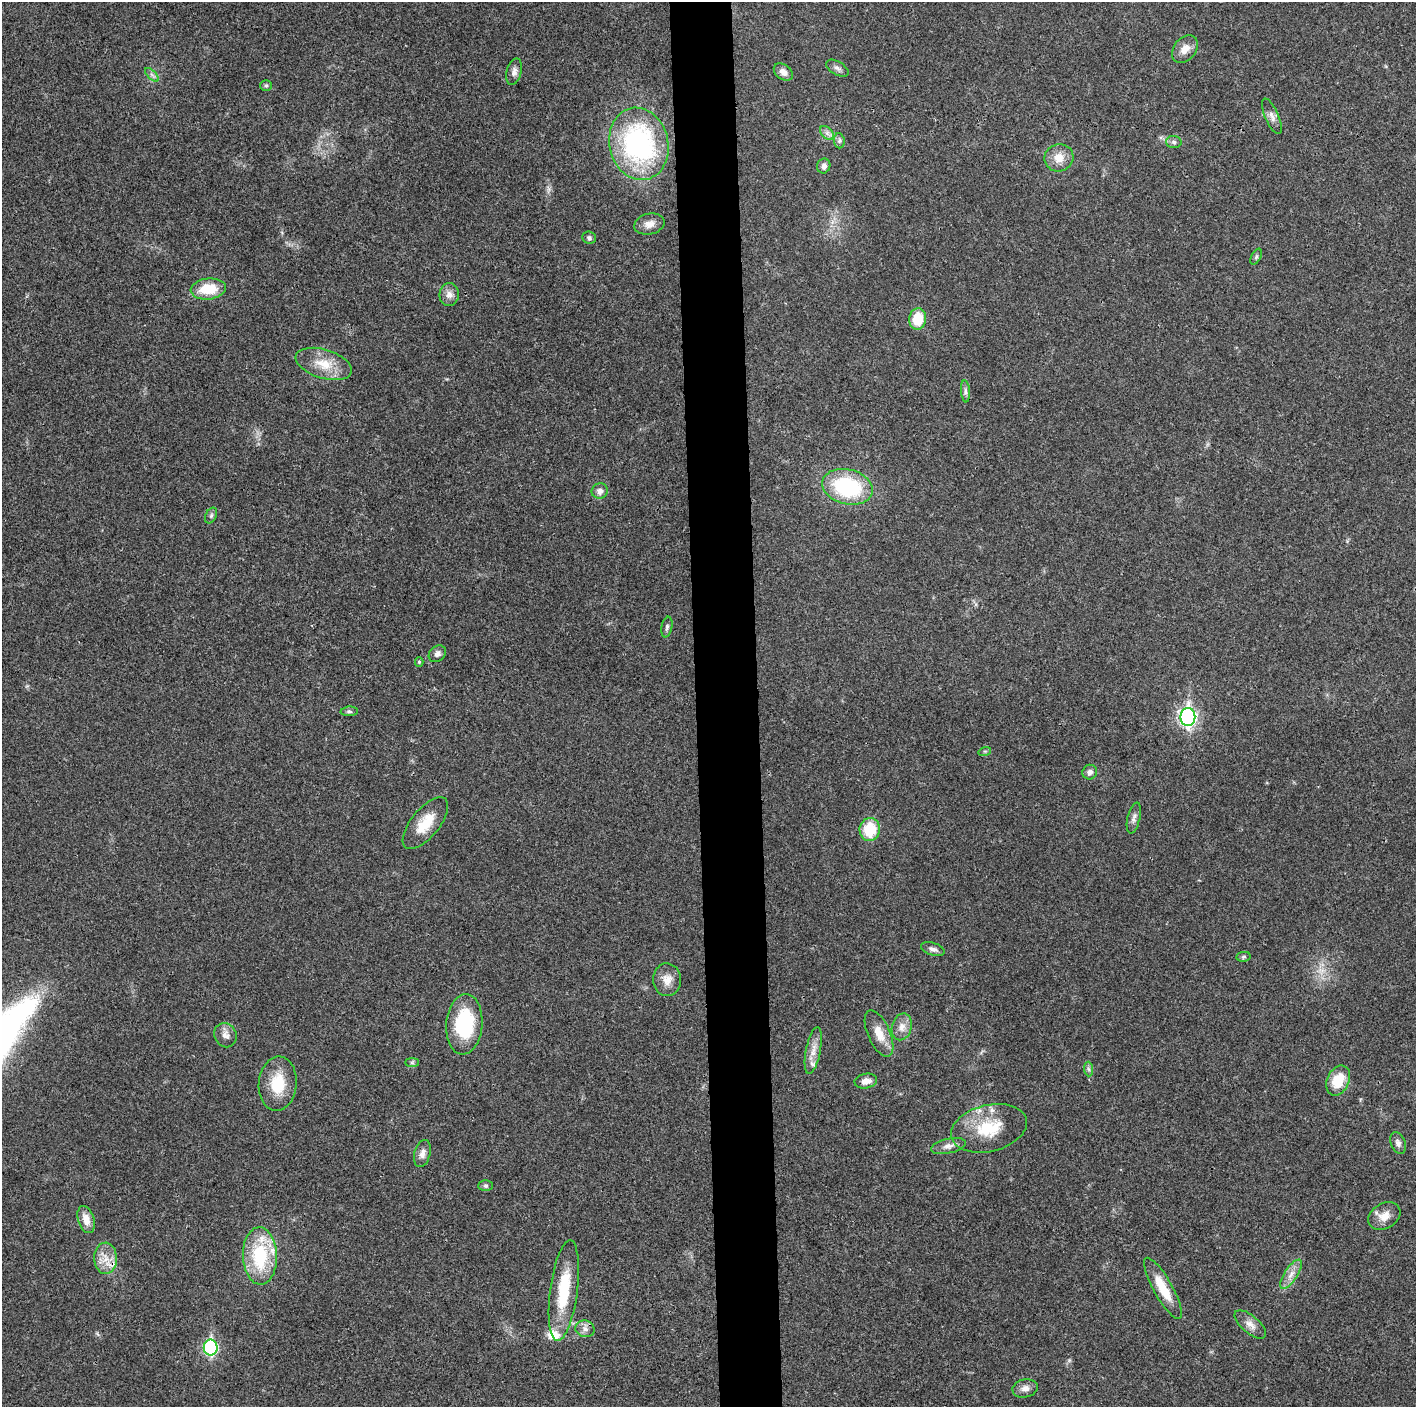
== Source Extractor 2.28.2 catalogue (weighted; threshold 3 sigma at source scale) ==
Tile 5 of 3 x 3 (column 2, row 2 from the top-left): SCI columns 1415-2828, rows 1412-2816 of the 4243 x 4225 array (HDU 1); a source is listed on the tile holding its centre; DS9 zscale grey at full resolution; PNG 1418 x 1409 px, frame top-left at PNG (2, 2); each listed source drawn as its Kron ellipse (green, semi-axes under 4 px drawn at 4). Shown black and unused: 4% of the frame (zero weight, under 3 of 4 exposures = <1% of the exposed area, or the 3 px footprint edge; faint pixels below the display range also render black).
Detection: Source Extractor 2.28.2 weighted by HDU 2 'WHT'; one run over the whole footprint, this tile lists its part. Background 0.0192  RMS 0.0039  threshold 0.0176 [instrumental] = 3 sigma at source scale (4.5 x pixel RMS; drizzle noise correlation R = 1.50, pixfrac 1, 0.05/0.05 arcsec/px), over >= 5 px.
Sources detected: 66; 3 inside a brighter listed object's ellipse — not listed separately; the other 63 listed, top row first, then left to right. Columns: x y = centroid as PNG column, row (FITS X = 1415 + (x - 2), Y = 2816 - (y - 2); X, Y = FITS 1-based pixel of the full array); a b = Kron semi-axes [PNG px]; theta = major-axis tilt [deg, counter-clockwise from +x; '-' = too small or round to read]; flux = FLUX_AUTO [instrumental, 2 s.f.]
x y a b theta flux
1185 49 15 11 49 4
837 68 12 6 -30 1.5
514 72 13 7 76 1.9
783 72 10 7 -38 2.6
152 75 9 4 -45 1.1
266 85 6 5 - 0.71
1272 116 19 7 -67 2.4
827 133 8 5 -45 1.2
839 141 7 5 -85 0.95
1174 142 7 6 - 1
639 144 36 29 -77 72
1059 158 14 13 - 5.4
824 166 7 6 - 1.5
649 224 15 10 13 3.3
589 238 7 6 - 0.94
1256 257 8 4 63 0.77
208 289 17 10 6 11
449 295 11 10 - 2.5
918 319 11 8 82 11
324 364 29 14 -17 9.2
965 391 11 4 -85 1.1
847 487 26 17 -14 38
600 491 8 7 - 2.3
211 516 8 5 63 0.82
667 627 10 5 79 1
437 654 9 7 40 1.7
419 662 5 4 - 0.51
349 711 8 5 3 0.83
1188 717 9 7 -90 120
985 751 6 4 17 0.49
1090 772 7 7 - 1.5
1134 818 16 6 76 1.8
425 823 31 14 51 10
870 829 11 10 - 13
933 949 12 6 -17 1.6
1243 957 7 5 7 0.63
667 980 16 14 -87 4.5
464 1024 30 18 86 27
902 1027 14 10 75 3.2
879 1033 25 11 -66 6.3
225 1035 12 11 - 2.6
813 1050 24 7 79 3.9
412 1062 7 4 0 0.63
1089 1069 7 4 -87 0.79
1338 1080 16 11 66 9.7
866 1081 11 7 10 3
278 1084 27 19 85 12
989 1128 39 23 14 18
1398 1143 11 7 -67 1.7
948 1146 17 7 13 2.5
422 1154 14 8 75 2.4
486 1186 7 5 0 0.75
1384 1216 17 12 31 4.6
86 1219 14 8 -73 4.1
260 1256 29 17 -88 26
106 1258 15 11 -88 5.3
1291 1274 17 6 57 3.2
1163 1288 34 9 -61 9.7
564 1291 51 13 82 20
1250 1324 19 8 -41 3.2
585 1329 10 8 -13 2.2
211 1348 8 7 - 55
1025 1388 13 9 10 2.4
Overlapping masked pixels (flux is a lower limit): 1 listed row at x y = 106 1258